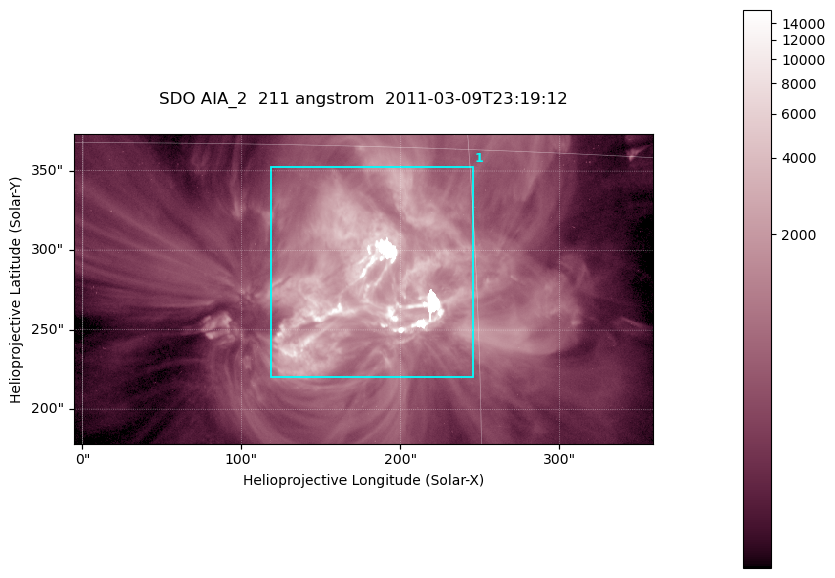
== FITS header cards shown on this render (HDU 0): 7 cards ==
TELESCOP= 'SDO     '           /
INSTRUME= 'AIA_2   '           /
WAVELNTH=                  211 /
WAVEUNIT= 'angstrom'           /
DATE-OBS= '2011-03-09T23:19:12.62' /
CTYPE1  = 'HPLN-TAN'           /
CTYPE2  = 'HPLT-TAN'           /

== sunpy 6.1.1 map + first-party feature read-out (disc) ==
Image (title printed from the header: SDO AIA_2  211 angstrom  2011-03-09T23:19:12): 606 x 324 px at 0.601 arcsec/px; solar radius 967 arcsec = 1609 px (partial field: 2.4% of the solar disc is inside the frame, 100% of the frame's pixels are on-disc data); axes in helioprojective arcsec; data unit not stated in the header (colour bar unlabelled)
Pointing: header CRPIX1/2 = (2040.79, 2040.71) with CRVAL1/2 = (0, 0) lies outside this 606 x 324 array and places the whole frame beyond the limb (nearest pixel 1.39 R_sun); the SolarSoft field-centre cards XCEN/YCEN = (176.5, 275.7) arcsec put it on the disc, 1860 arcsec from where CRPIX/CRVAL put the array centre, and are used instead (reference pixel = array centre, CRVAL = XCEN/YCEN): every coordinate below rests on XCEN/YCEN
Orientation: roll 0.0564 deg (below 1 deg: not rotated)
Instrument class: DISC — disc imager (sunpy class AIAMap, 211 A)
Bright regions (active regions / flare kernels): reference = the on-disc median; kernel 5 px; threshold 5 sigma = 1857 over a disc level ~468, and >= 1.15x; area >= 196 px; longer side >= 4 px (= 2.4 arcsec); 1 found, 1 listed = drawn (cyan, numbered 1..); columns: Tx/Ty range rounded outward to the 2 arcsec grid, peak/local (2 s.f.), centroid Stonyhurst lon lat
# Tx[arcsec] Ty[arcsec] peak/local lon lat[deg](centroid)
1 118..246 220..354 35 +11 +10